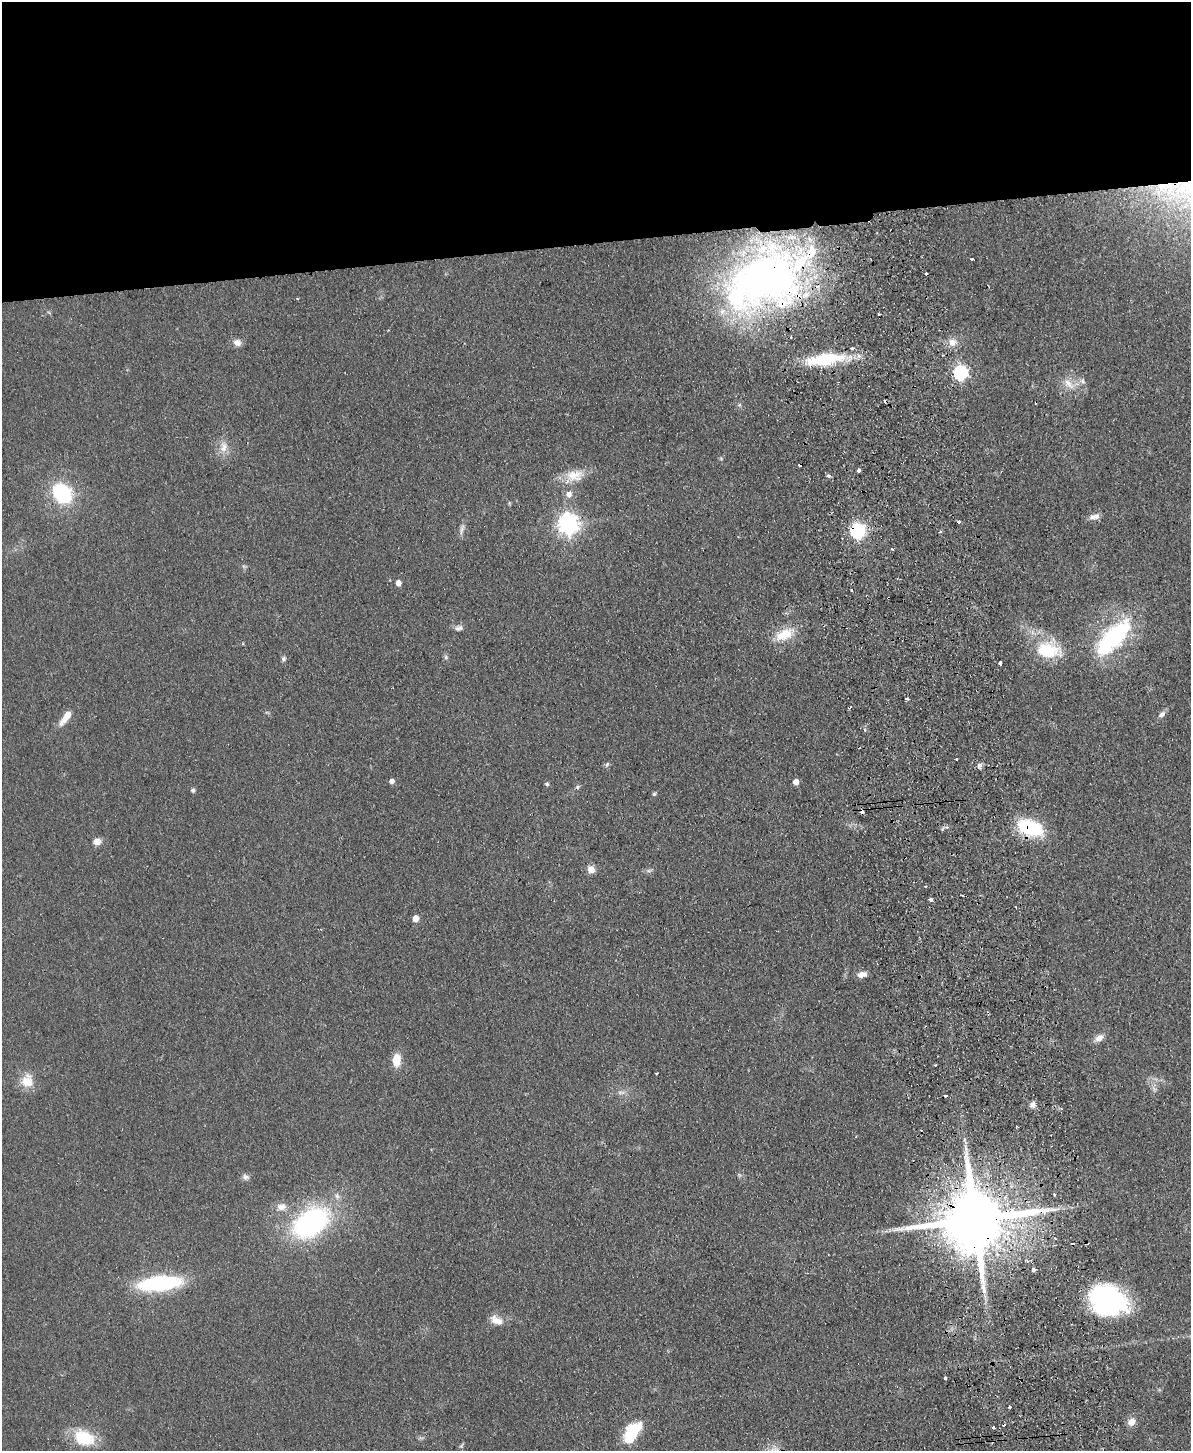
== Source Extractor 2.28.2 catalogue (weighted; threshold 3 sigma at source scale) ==
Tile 2 of 4 x 3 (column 2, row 1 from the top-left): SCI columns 1246-2434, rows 3157-4605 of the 4869 x 4754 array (HDU 1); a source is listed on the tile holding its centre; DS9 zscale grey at full resolution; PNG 1193 x 1453 px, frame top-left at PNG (2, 2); no overlay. Shown black and unused: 17% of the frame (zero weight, under 2 of 3 exposures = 3% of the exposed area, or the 3 px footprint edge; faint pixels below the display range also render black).
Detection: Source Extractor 2.28.2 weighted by HDU 2 'WHT'; one run over the whole footprint, this tile lists its part. Background 0.0633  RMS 0.0093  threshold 0.042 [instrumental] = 3 sigma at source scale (4.5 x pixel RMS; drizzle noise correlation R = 1.50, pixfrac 1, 0.05/0.05 arcsec/px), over >= 5 px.
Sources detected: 101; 1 inside a brighter object's white glare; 10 cosmic-ray / hot-pixel residue — not listed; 7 inside a brighter listed object's ellipse — not listed separately; the other 83 listed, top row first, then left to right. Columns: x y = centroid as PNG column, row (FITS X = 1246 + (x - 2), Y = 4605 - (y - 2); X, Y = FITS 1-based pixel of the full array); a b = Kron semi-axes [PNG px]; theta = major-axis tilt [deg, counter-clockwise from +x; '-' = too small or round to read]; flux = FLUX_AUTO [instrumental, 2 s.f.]
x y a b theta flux
1187 187 60 33 -41 140
972 259 4 3 - 2.8
926 273 3 3 - 2
767 277 79 63 23 470
297 299 4 3 - 0.9
237 342 10 9 - 5.7
953 342 10 10 - 8.7
825 359 47 14 7 59
960 373 6 6 - 200
1083 381 10 5 -79 2.8
1069 384 20 10 -47 11
223 447 17 11 90 10
859 470 4 3 - 18
574 475 25 16 2 19
828 476 4 3 - 4.1
62 493 20 16 -48 73
569 494 7 6 - 5.9
1096 516 11 9 26 4.7
959 522 3 3 - 4.1
568 524 8 7 - 590
462 529 16 5 77 4
857 531 6 6 - 220
940 532 4 2 - 1.2
892 549 3 3 - 2
398 583 5 4 - 6.4
852 590 3 2 - 1.5
888 598 2 2 - 0.79
458 628 11 7 12 3.9
784 634 23 12 26 22
1113 638 50 19 46 110
1048 650 33 23 -3 43
446 657 6 5 - 1.9
283 659 7 6 - 2
1000 663 3 3 - 8.3
907 699 4 3 - 3.5
1162 714 10 7 39 4.1
66 717 21 7 54 13
957 759 3 2 - 1.7
607 764 8 5 63 1.8
979 765 8 6 36 3
392 781 5 4 - 4.7
796 782 5 4 - 7.9
547 784 4 4 - 2.1
578 787 6 5 - 1.6
193 790 5 4 - 2.7
654 794 6 4 74 1.4
1030 828 26 14 -20 65
97 842 5 5 - 14
591 869 8 7 - 7.6
649 871 7 4 1 1.9
931 899 3 3 - 5
415 918 5 4 - 11
861 975 11 7 9 6.2
1099 1038 12 8 39 6.5
396 1060 12 8 88 18
935 1065 3 2 - 1.1
657 1073 3 2 - 0.91
27 1081 19 17 87 15
1154 1089 7 5 -57 2.4
621 1092 12 4 0 3.2
946 1096 4 3 - 5.4
1033 1105 8 7 - 4.1
1017 1127 4 3 - 1
965 1141 11 4 -70 2.7
739 1175 7 4 -71 1.4
245 1177 9 8 - 3.5
1054 1194 3 3 - 1.9
281 1207 13 10 0 7.6
974 1220 21 16 8 12000
311 1222 33 21 34 190
997 1254 5 5 - 3.6
1027 1261 4 4 - 2.5
1033 1269 4 3 - 5.8
159 1283 33 12 6 120
1108 1300 40 30 -23 140
496 1320 17 10 -26 9.8
945 1378 3 3 - 7.4
1010 1407 3 3 - 2
1132 1422 12 9 42 6.5
993 1428 3 3 - 5.5
633 1431 23 15 49 34
84 1438 25 17 -22 34
461 1446 6 5 - 1.4
Overlapping masked pixels (flux is a lower limit): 7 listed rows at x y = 1187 187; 767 277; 857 531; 888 598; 1030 828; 974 1220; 993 1428
Isophote crosses this tile's border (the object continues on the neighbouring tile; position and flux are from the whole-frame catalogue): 1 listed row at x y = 1187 187